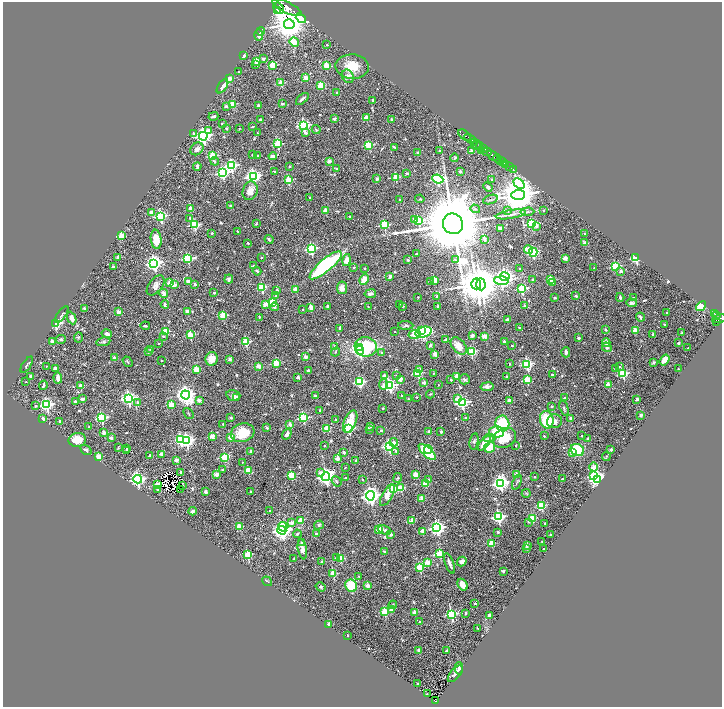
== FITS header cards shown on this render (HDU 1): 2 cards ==
NAXIS1  =                 1439
NAXIS2  =                 1410

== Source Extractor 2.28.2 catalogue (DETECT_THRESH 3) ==
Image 1439 x 1410 px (HDU 1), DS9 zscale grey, zoomed out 1/2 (1 PNG px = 2 x 2 image px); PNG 724 x 709 px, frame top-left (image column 2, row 1410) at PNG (3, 2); each listed source drawn as its Kron ellipse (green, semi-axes under 4 px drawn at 4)
Background 1.05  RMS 0.06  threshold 0.18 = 3 sigma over >= 5 px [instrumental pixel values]
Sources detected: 709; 62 cannot appear on this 1/2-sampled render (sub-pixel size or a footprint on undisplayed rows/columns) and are neither listed nor drawn; of the other 647, the 500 brightest by FLUX_AUTO listed and drawn (147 fainter detections omitted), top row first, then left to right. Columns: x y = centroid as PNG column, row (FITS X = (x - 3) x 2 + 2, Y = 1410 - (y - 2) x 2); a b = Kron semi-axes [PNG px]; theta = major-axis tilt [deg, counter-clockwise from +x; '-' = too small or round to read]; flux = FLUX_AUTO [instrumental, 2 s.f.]
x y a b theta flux
279 8 6 4 -57 10000
287 8 16 5 -26 11000
277 10 2 2 - 2000
301 18 5 4 - 400
289 24 5 5 - 23000
260 31 4 2 - 20
259 35 6 4 -87 46
294 42 5 3 - 320
327 45 2 2 - 17
244 55 2 2 - 180
263 59 2 2 - 67
257 61 3 2 - 200
256 64 3 2 - 23
272 65 3 3 - 390
326 65 2 2 - 270
352 67 16 12 -3 210
238 72 2 2 - 13
348 76 7 5 -56 51
230 78 3 3 - 45
305 78 3 2 - 150
281 83 3 3 - 340
321 85 3 3 - 470
222 86 8 4 57 100
337 93 2 2 - 44
302 99 8 3 42 30
373 100 2 2 - 30
233 104 3 3 - 450
282 104 2 2 - 67
258 105 2 2 - 58
226 106 2 2 - 60
213 116 5 2 - 25
366 118 2 2 - 260
334 119 2 2 - 58
391 119 2 2 - 43
261 120 2 2 - 70
222 124 2 2 - 25
303 125 4 3 - 1900
253 127 4 2 - 10
226 129 2 2 - 55
239 129 2 2 - 10
316 130 4 2 - 11
209 131 3 3 - 85
193 133 2 2 - 20
258 133 3 1 - 11
306 133 3 2 - 43
464 135 7 2 -39 1600
203 136 4 4 - 3300
470 139 6 2 -32 1800
474 143 4 2 - 410
278 144 3 3 - 680
369 145 3 3 - 640
476 145 5 1 - 590
480 146 3 3 - 880
394 147 4 2 - 13
484 148 4 1 - 370
197 149 7 5 43 51
481 150 2 1 - 86
440 151 3 3 - 20
472 151 2 2 - 120
487 152 5 3 - 1100
418 153 2 2 - 22
252 155 2 2 - 16
492 155 6 3 -42 3600
213 156 3 3 - 630
257 156 2 2 - 28
273 156 4 2 - 53
455 158 4 3 - 15
498 158 4 2 - 490
500 160 2 2 - 610
215 161 4 3 - 19
329 161 2 2 - 95
502 162 3 2 - 1200
506 164 3 2 - 260
197 166 4 3 - 26
231 166 4 4 - 1700
290 167 2 2 - 15
509 167 2 1 - 230
337 169 4 2 - 10
513 169 2 1 - 72
274 171 3 3 - 12
460 172 2 2 - 75
222 173 4 3 - 1400
407 173 3 3 - 17
253 176 4 4 - 3200
396 177 3 3 - 440
377 179 2 2 - 60
438 179 5 4 - 2100
492 179 2 2 - 34
289 180 3 3 - 540
519 183 6 4 -42 900
488 187 5 3 - 18
250 191 9 7 70 94
518 195 7 5 2 48000
310 198 2 2 - 30
400 199 2 2 - 11
420 199 4 3 - 10
490 200 7 1 21 11
231 206 2 2 - 64
190 209 2 2 - 160
475 209 5 4 - 22
326 210 2 2 - 220
544 210 2 2 - 15
508 211 3 2 - 21
151 212 2 2 - 82
527 212 7 4 4 25
511 214 15 3 9 44
161 216 4 3 - 1600
350 216 2 2 - 18
190 218 3 2 - 14
414 220 3 2 - 110
418 221 3 3 - 630
256 224 3 2 - 12
453 224 10 10 - 170000
532 224 3 3 - 980
194 225 3 3 - 1100
384 225 3 3 - 850
536 226 3 2 - 41
500 228 2 2 - 120
238 231 2 2 - 17
212 233 2 2 - 27
584 234 2 2 - 14
121 236 3 3 - 340
156 239 9 5 -84 160
269 239 4 2 - 14
485 240 3 2 - 52
248 243 2 2 - 30
584 243 2 2 - 100
311 249 3 3 - 1200
528 250 4 3 - 260
533 252 4 3 - 1200
416 254 2 2 - 28
118 258 2 2 - 95
188 258 4 3 - 870
261 258 2 2 - 28
565 258 2 2 - 150
636 258 3 3 - 1300
346 260 6 3 76 82
408 260 2 2 - 48
455 260 3 3 - 13
154 263 4 4 - 3900
326 265 20 6 40 1200
253 266 3 2 - 12
615 266 3 3 - 970
113 267 2 2 - 57
354 267 2 2 - 24
594 267 2 2 - 11
365 268 2 2 - 11
520 269 2 2 - 19
257 271 4 3 - 22
621 271 2 2 - 56
390 277 3 2 - 76
505 277 5 4 - 5100
229 279 4 4 - 28
364 280 5 4 - 160
434 280 3 2 - 290
532 280 2 2 - 29
550 280 3 3 - 430
188 281 2 2 - 81
501 281 7 4 -4 1300
430 282 3 2 - 21
170 283 3 3 - 260
552 283 2 2 - 56
195 284 2 2 - 49
476 284 5 5 - 33000
481 284 6 4 -87 21000
156 285 12 6 52 53
174 285 2 2 - 140
262 287 3 3 - 680
342 288 6 5 - 83
296 289 2 2 - 150
522 289 3 3 - 1000
277 290 2 2 - 38
164 293 5 4 - 62
214 293 2 2 - 24
370 294 6 3 10 24
276 296 2 2 - 17
437 296 2 2 - 40
576 296 2 2 - 46
418 297 2 2 - 12
620 297 4 3 - 22
555 298 2 2 - 37
633 298 2 2 - 46
272 302 3 3 - 460
631 303 5 3 - 31
165 304 4 2 - 42
399 304 2 2 - 11
265 305 3 2 - 200
327 306 2 2 - 68
403 306 3 2 - 9.6
438 306 3 3 - 15
525 306 2 2 - 140
701 306 6 4 40 250
274 307 4 3 - 28
311 307 4 2 - 98
368 307 2 2 - 10
84 308 2 2 - 42
302 310 2 2 - 9.6
187 311 2 2 - 110
118 312 2 2 - 170
667 312 2 2 - 13
715 313 3 2 - 210
62 315 10 3 54 20
717 315 3 2 - 290
223 316 3 3 - 440
260 317 2 2 - 14
640 317 4 3 - 23
72 318 6 4 -65 50
719 318 7 2 15 890
507 319 2 2 - 67
717 321 4 3 - 340
55 323 3 3 - 1400
406 325 7 3 -3 21
664 325 2 2 - 21
145 326 5 2 - 16
340 328 4 3 - 16
520 328 3 2 - 20
606 330 3 2 - 9.8
635 330 2 2 - 260
422 331 4 2 - 360
165 332 3 3 - 470
395 332 2 2 - 14
423 332 8 5 18 790
682 333 2 2 - 48
107 334 5 3 - 33
415 334 6 4 10 730
653 334 2 2 - 41
190 335 3 3 - 460
163 336 3 3 - 15
472 336 2 2 - 91
484 336 3 2 - 180
78 337 5 4 - 18
579 338 4 3 - 15
61 339 5 4 - 18
446 339 4 2 - 13
52 341 2 2 - 100
504 341 2 2 - 45
103 342 7 4 10 22
246 342 3 3 - 680
606 342 4 3 - 56
159 343 2 2 - 15
678 343 2 2 - 77
430 345 3 3 - 25
335 346 3 3 - 11
459 346 10 6 -48 120
512 346 2 2 - 28
359 347 3 3 - 240
366 347 11 9 -8 620
607 347 5 4 - 24
688 348 2 2 - 13
150 349 3 3 - 9.8
360 350 4 3 - 2400
148 352 4 3 - 12
335 352 5 3 - 13
471 352 3 3 - 770
566 352 5 3 - 30
382 353 3 2 - 24
435 354 2 2 - 170
114 357 2 2 - 59
305 357 2 2 - 110
211 359 7 6 - 120
230 359 2 2 - 100
665 360 6 4 54 100
161 361 2 2 - 12
128 362 6 2 -53 12
653 362 2 2 - 69
276 363 3 3 - 440
510 364 2 2 - 17
527 364 3 3 - 1400
27 365 9 3 56 20
46 366 2 2 - 12
258 366 2 2 - 170
619 367 2 2 - 19
56 368 3 2 - 42
615 368 2 2 - 14
419 369 4 3 - 21
678 369 2 2 - 12
196 370 3 2 - 310
308 370 3 2 - 37
418 373 3 3 - 730
434 373 2 2 - 12
623 374 3 3 - 940
552 375 2 2 - 23
31 376 3 3 - 27
384 376 2 2 - 77
396 376 2 2 - 22
457 376 2 2 - 230
506 376 2 2 - 32
298 377 2 2 - 73
58 378 5 3 - 62
400 379 3 2 - 190
464 379 5 5 - 29
451 380 2 2 - 23
527 380 3 3 - 500
26 382 2 2 - 12
360 382 3 3 - 1100
424 383 2 2 - 140
383 384 5 3 - 61
43 385 5 3 - 21
389 385 4 4 - 2500
438 385 2 2 - 10
608 385 2 2 - 190
80 386 2 2 - 150
487 387 6 4 9 36
430 394 4 3 - 11
186 395 4 4 - 6300
315 395 2 2 - 29
233 396 7 5 -15 35
402 396 2 2 - 17
237 397 4 3 - 26
417 397 2 2 - 22
128 398 4 4 - 2700
564 398 2 2 - 26
83 399 2 2 - 100
409 399 2 2 - 12
457 399 3 2 - 130
637 399 2 2 - 99
199 400 2 2 - 110
510 400 3 2 - 150
75 402 2 2 - 78
138 402 2 2 - 59
462 402 4 4 - 2000
47 405 4 4 - 2200
171 405 3 2 - 310
35 406 2 2 - 16
552 406 2 2 - 25
383 408 2 2 - 33
564 408 8 3 -75 19
319 410 2 2 - 23
188 413 6 2 -48 10
641 415 2 2 - 84
231 417 2 2 - 34
465 417 2 2 - 12
102 418 4 3 - 1200
303 418 3 3 - 1100
571 418 2 2 - 80
43 419 2 2 - 190
336 419 2 2 - 10
547 420 9 7 -78 470
59 421 2 2 - 33
554 421 7 7 - 56
350 422 12 6 67 280
502 423 8 6 -73 430
223 424 2 2 - 12
290 424 2 2 - 110
371 426 3 2 - 44
89 427 2 2 - 15
267 428 2 2 - 31
327 428 3 3 - 410
349 428 3 3 - 1100
369 429 3 2 - 47
381 431 2 2 - 31
441 431 2 2 - 43
104 432 2 2 - 140
429 432 2 2 - 110
497 432 7 5 0 280
243 433 12 9 16 290
287 434 5 3 - 37
212 436 2 2 - 140
544 436 2 2 - 15
582 436 2 2 - 31
230 437 2 2 - 220
111 438 2 2 - 98
489 438 6 4 0 34
504 438 12 9 31 240
588 439 2 2 - 80
77 440 9 7 10 150
180 440 4 3 - 910
187 441 4 3 - 3200
474 441 8 4 79 19
394 442 4 3 - 56
484 443 9 4 51 190
516 445 2 2 - 11
324 446 2 2 - 18
389 446 4 4 - 2300
490 447 5 5 - 370
118 448 4 3 - 13
127 449 2 2 - 18
611 449 2 2 - 16
86 450 6 4 -36 19
428 450 4 3 - 280
577 450 7 5 -29 530
127 451 2 2 - 31
251 451 2 2 - 72
396 451 3 2 - 22
344 452 2 2 - 120
427 452 11 4 -43 870
572 453 3 3 - 45
161 454 2 2 - 110
150 455 2 2 - 19
606 456 4 2 - 13
99 457 3 2 - 260
225 457 3 3 - 700
338 458 2 2 - 180
176 460 3 2 - 120
356 460 2 2 - 60
242 462 2 2 - 11
345 467 2 2 - 16
594 467 4 3 - 220
223 470 2 2 - 29
248 470 2 2 - 310
181 472 2 2 - 83
320 473 2 2 - 59
516 474 2 2 - 110
216 475 2 2 - 170
291 475 3 3 - 450
416 475 4 3 - 100
593 476 3 3 - 840
326 477 4 4 - 5000
535 477 2 2 - 20
345 478 2 2 - 25
398 478 5 3 - 14
138 479 4 4 - 2700
562 479 2 2 - 48
598 479 4 3 - 4400
362 480 2 2 - 33
429 480 2 2 - 49
336 481 6 3 -53 16
517 482 8 3 68 18
425 483 3 2 - 300
500 483 4 4 - 3500
157 485 2 2 - 270
182 485 3 2 - 42
393 488 3 3 - 420
401 488 3 3 - 450
158 490 2 2 - 130
180 490 2 1 - 12
251 491 2 2 - 17
206 492 2 2 - 130
526 493 4 4 - 13
387 495 12 5 61 140
370 496 4 4 - 5700
422 498 2 2 - 230
541 506 4 3 - 680
192 511 4 3 - 35
270 511 2 2 - 25
498 517 4 3 - 1900
532 518 4 3 - 490
301 520 3 2 - 230
412 521 2 2 - 140
528 522 3 2 - 9.6
292 523 2 2 - 110
545 523 2 2 - 14
319 525 5 4 - 19
239 526 2 2 - 260
283 527 5 3 - 460
437 528 4 4 - 3300
379 529 3 3 - 340
282 530 4 3 - 6200
385 530 7 4 -23 28
423 531 2 2 - 170
498 532 3 2 - 28
297 534 4 3 - 15
316 534 2 2 - 58
391 534 2 2 - 95
550 535 2 2 - 28
542 542 2 2 - 15
302 543 3 3 - 23
492 543 3 2 - 400
527 545 2 2 - 46
527 548 2 2 - 83
544 548 2 2 - 15
302 549 10 4 -79 60
384 551 2 2 - 56
248 554 3 3 - 690
440 554 3 3 - 620
336 558 3 2 - 29
340 558 3 3 - 510
294 559 2 2 - 22
462 561 5 4 - 44
322 562 2 2 - 50
427 563 2 2 - 240
449 563 11 3 -69 47
420 567 3 3 - 640
503 571 2 2 - 71
333 574 3 2 - 400
359 576 3 2 - 10
267 581 5 2 - 11
368 585 2 2 - 140
463 585 6 4 -58 86
351 586 6 5 - 290
320 587 5 3 - 15
475 603 2 2 - 57
393 605 4 4 - 12
391 609 2 2 - 47
385 612 3 3 - 530
415 612 2 2 - 220
466 613 2 2 - 27
451 614 4 3 - 1100
489 616 4 2 - 50
419 621 2 2 - 14
329 625 4 3 - 21
477 628 2 2 - 12
348 635 2 2 - 29
418 650 2 2 - 82
446 651 3 2 - 21
459 668 6 3 89 27
455 674 10 4 50 48
418 683 2 2 - 36
427 694 2 2 - 38
435 701 4 3 - 97
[147 fainter detections neither listed nor drawn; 62 sub-pixel or undisplayed-footprint detections neither listed nor drawn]